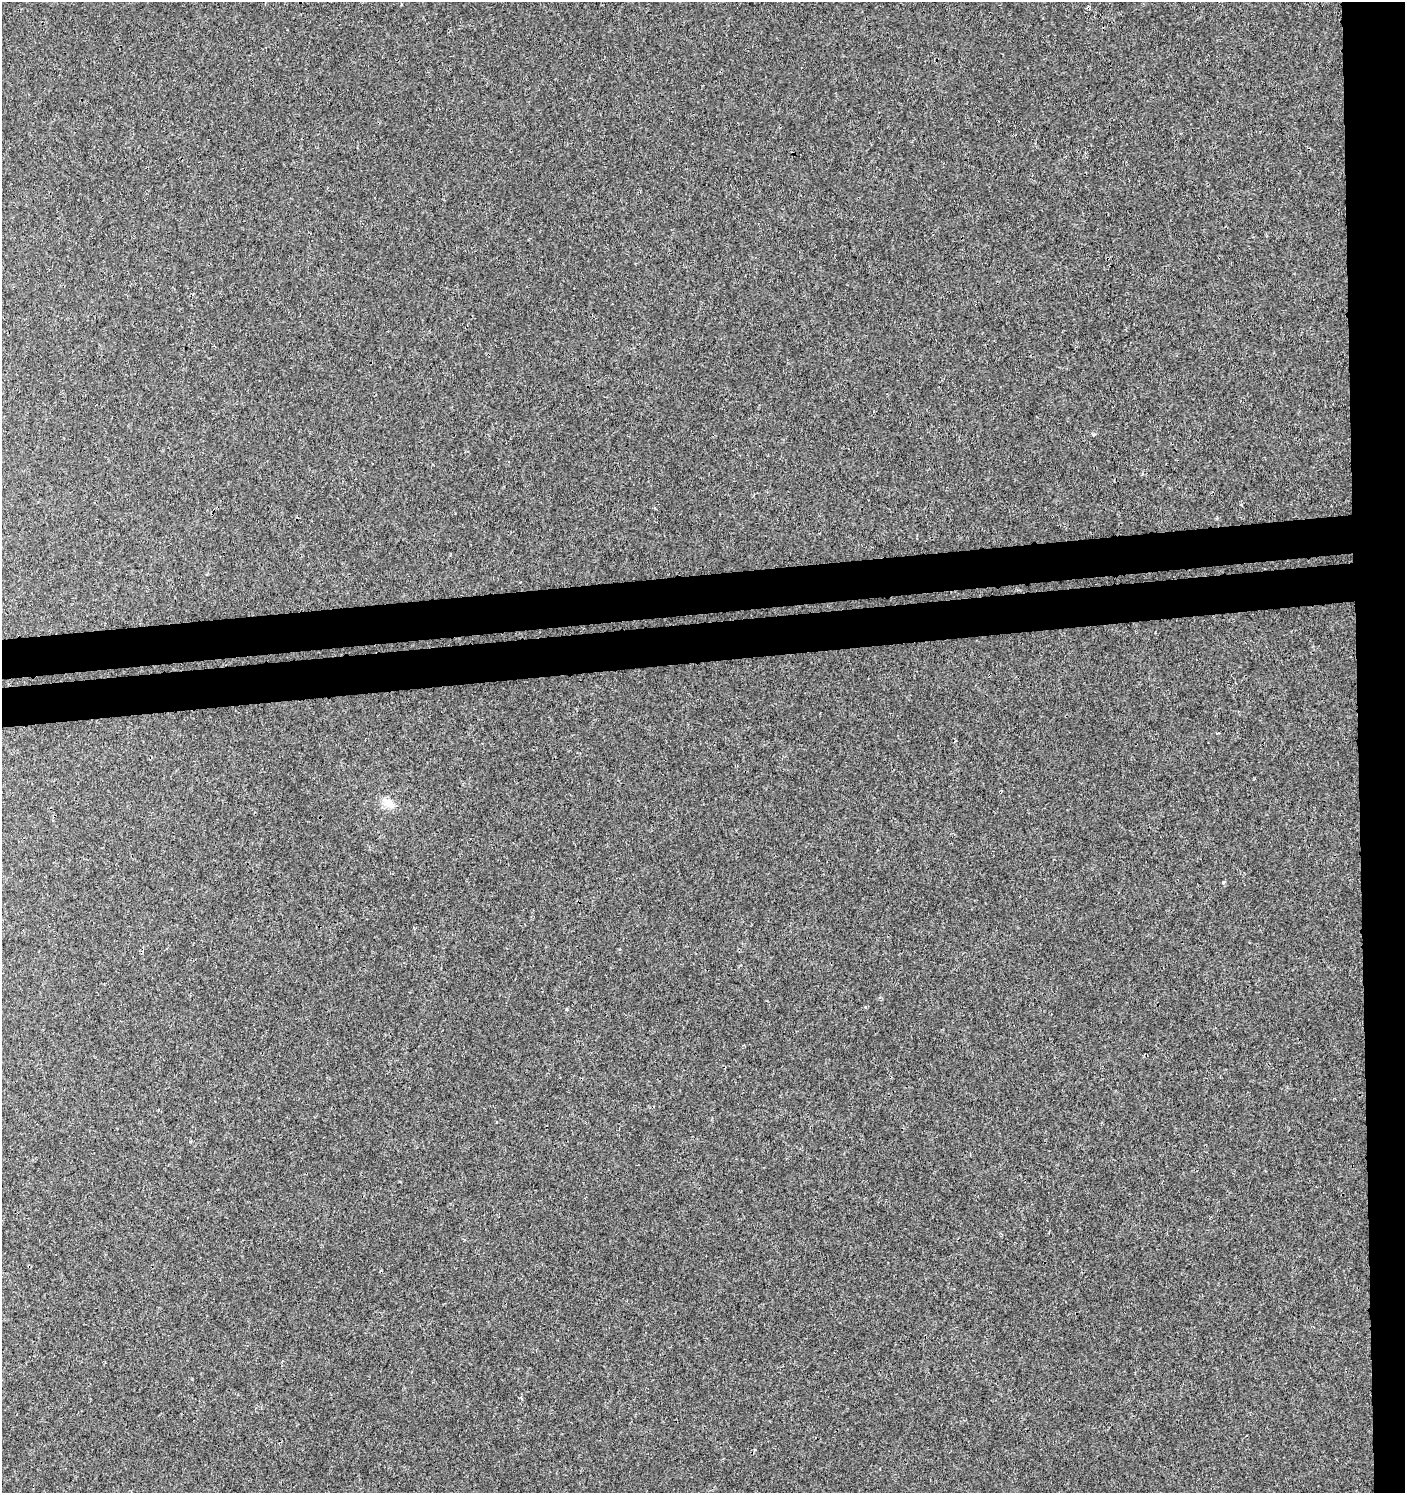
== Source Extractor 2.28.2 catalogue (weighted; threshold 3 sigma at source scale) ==
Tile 6 of 3 x 3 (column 3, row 2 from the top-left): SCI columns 2816-4218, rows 1538-3028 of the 4271 x 4564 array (HDU 1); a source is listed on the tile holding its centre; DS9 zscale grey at full resolution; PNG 1407 x 1495 px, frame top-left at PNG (2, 2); no overlay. Shown black and unused: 8% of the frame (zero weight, under 3 of 4 exposures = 4% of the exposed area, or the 3 px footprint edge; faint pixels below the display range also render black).
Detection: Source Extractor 2.28.2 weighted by HDU 2 'WHT'; one run over the whole footprint, this tile lists its part. Background 0.00163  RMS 0.0022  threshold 0.00983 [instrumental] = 3 sigma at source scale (4.5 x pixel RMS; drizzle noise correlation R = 1.50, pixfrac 1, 0.0396/0.0396 arcsec/px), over >= 5 px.
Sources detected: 3; all 3 listed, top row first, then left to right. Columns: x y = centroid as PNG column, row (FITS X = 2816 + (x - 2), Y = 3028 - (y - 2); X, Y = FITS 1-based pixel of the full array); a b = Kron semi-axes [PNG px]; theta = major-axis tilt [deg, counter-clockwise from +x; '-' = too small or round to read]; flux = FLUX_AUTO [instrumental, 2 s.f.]
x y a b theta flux
1094 434 5 3 - 0.23
388 803 16 11 -39 2.3
1224 882 5 4 - 0.31